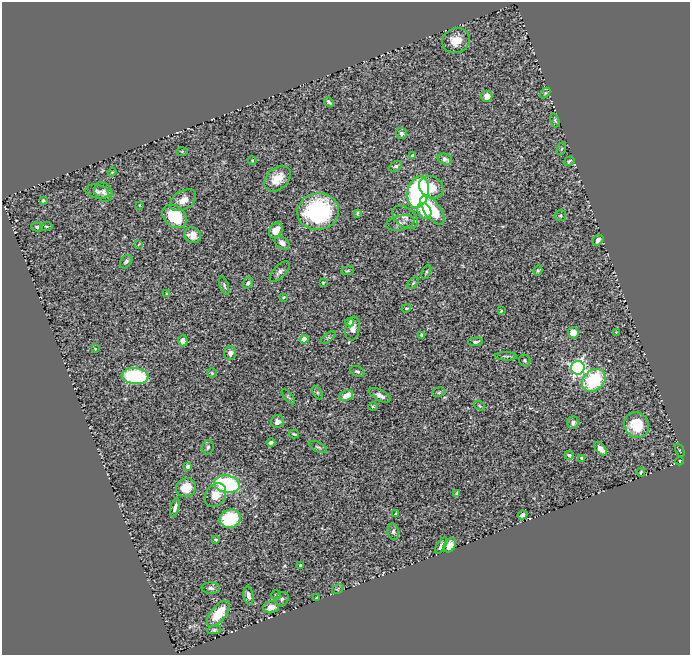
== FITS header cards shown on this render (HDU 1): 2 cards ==
NAXIS1  =                  688
NAXIS2  =                  653

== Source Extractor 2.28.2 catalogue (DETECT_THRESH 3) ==
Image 688 x 653 px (HDU 1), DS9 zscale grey, 1 PNG px = 1 image px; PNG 692 x 657 px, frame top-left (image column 1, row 653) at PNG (2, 2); each listed source drawn as its Kron ellipse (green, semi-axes under 4 px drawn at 4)
Background 0.646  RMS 0.026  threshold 0.0772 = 3 sigma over >= 5 px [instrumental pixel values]
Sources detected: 111; all 111 listed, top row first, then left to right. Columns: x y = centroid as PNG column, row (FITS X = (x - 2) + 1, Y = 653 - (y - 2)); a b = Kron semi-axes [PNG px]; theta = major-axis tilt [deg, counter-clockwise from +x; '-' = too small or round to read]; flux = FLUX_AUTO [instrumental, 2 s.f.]
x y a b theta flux
456 41 14 12 24 26
545 93 6 4 45 2.3
487 96 6 5 - 14
329 102 5 3 - 3.4
555 120 7 3 -73 2.7
401 134 5 5 - 4.6
562 149 7 3 71 2.1
182 151 6 4 -1 1.7
413 156 4 3 - 3.2
445 159 7 5 -18 5.5
252 161 4 4 - 1.7
569 161 5 4 - 2.8
396 166 7 4 28 4
112 172 4 3 - 1.3
277 179 15 10 42 27
431 187 13 10 -33 28
97 192 12 7 -13 6.9
103 192 10 8 -54 8.4
418 192 16 10 78 400
43 200 3 3 - 2.6
183 200 14 9 30 16
139 205 4 2 - 1
432 210 17 8 -54 59
424 211 8 6 -57 38
318 212 21 18 9 210
357 213 4 3 - 2
560 215 5 5 - 3.1
175 216 13 10 -40 64
405 217 14 9 -37 11
400 223 14 7 12 10
46 226 6 3 7 1.8
37 227 6 4 -15 3
276 230 8 6 53 15
193 235 8 7 - 17
598 240 6 4 43 8.6
282 243 8 5 -42 9.3
139 244 3 2 - 1
126 262 7 5 51 5
538 270 5 4 - 2.6
348 271 6 4 7 2.4
280 272 13 6 46 6.8
426 272 7 3 63 2.3
248 283 6 4 51 4.6
323 283 3 2 - 1.5
413 283 7 4 46 2.5
224 286 9 4 -72 3.7
167 294 4 2 - 1.4
283 297 4 3 - 1.9
406 308 5 3 - 1.9
501 311 3 2 - 1.3
349 322 4 4 - 9.8
353 329 12 7 80 11
616 332 4 3 - 1.3
573 333 5 5 - 18
422 335 4 4 - 4
328 337 8 4 39 2.9
304 339 4 4 - 31
183 341 5 4 - 7.9
476 342 7 4 3 4.2
95 349 3 3 - 1.5
230 353 7 6 - 7.2
506 356 11 3 -1 3.3
525 361 6 5 - 3
578 368 7 6 - 480
357 371 7 5 -28 3.5
212 373 4 4 - 2.1
135 376 13 8 -6 170
594 380 13 10 42 110
317 392 7 4 -59 2.7
439 392 7 4 16 2.8
380 395 11 5 -28 10
346 396 7 5 28 20
288 397 9 3 -49 2.7
373 406 5 3 - 1.5
480 406 6 3 -33 1.9
277 422 6 6 - 8.8
573 423 6 5 - 4.7
636 425 13 12 - 53
294 434 5 3 - 2.7
271 442 4 3 - 4.6
208 447 7 6 - 4.6
318 447 9 4 -26 3.5
601 449 8 4 -47 9.6
680 450 7 3 -67 1.9
569 455 4 3 - 4
582 458 4 3 - 3.2
680 461 4 3 - 1.2
188 466 4 4 - 7.4
641 472 4 2 - 2.1
227 484 13 8 -10 210
186 488 10 9 - 34
457 494 4 3 - 6.3
215 495 13 10 57 25
175 508 9 4 75 6.8
395 514 3 2 - 1.8
522 515 5 4 - 7.6
230 519 11 9 15 100
393 531 8 5 -81 4.6
216 539 3 3 - 2
450 545 7 5 59 15
441 546 9 4 60 6.8
301 565 3 2 - 1.8
211 588 9 5 -2 5.7
338 589 6 4 34 1.9
248 595 9 5 -82 6.8
276 595 5 4 - 2.7
317 597 3 2 - 1.3
282 599 7 6 - 4.7
271 607 8 6 13 17
218 614 15 7 50 45
214 630 7 4 7 3.2